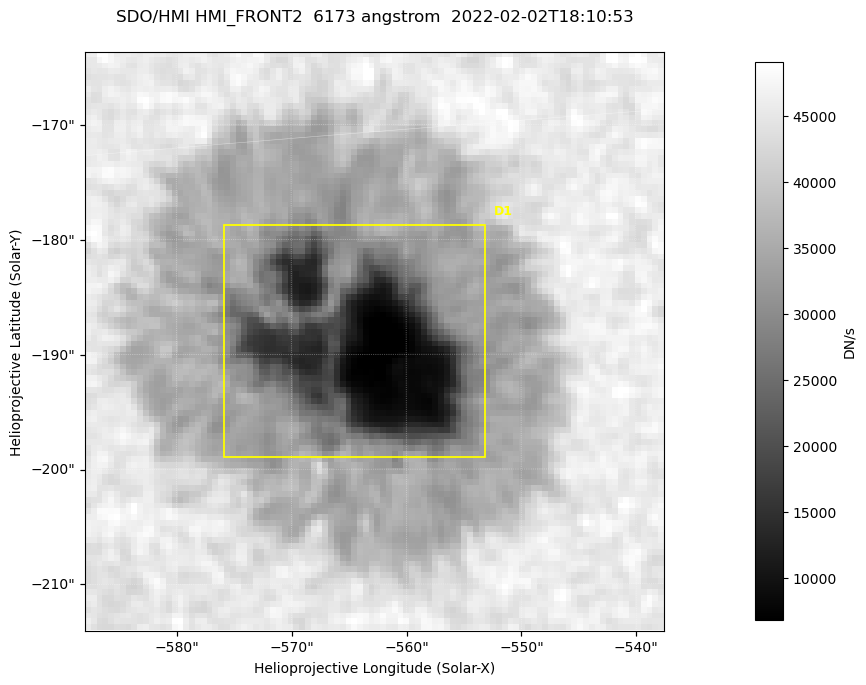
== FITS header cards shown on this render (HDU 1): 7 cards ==
TELESCOP= 'SDO/HMI '           / Telescope
INSTRUME= 'HMI_FRONT2'         / For HMI: HMI_SIDE1, HMI_FRONT2, or HMI_COMBINED
WAVELNTH=                6173. / [angstrom] Wavelength
DATE-OBS= '2022-02-02T18:10:53.200' / [ISO] Observation date {DATE__OBS}
CTYPE1  = 'HPLN-TAN'           / CTYPE1: HPLN
CTYPE2  = 'HPLT-TAN'           / CTYPE2: HPLT
BUNIT   = 'DN/s    '           / Physical Units

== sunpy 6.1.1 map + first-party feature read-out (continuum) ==
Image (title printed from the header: SDO/HMI HMI_FRONT2  6173 angstrom  2022-02-02T18:10:53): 100 x 100 px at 0.504 arcsec/px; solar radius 974 arcsec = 1932 px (partial field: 0.1% of the solar disc is inside the frame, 100% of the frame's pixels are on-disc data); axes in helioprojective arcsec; data unit DN/s (BUNIT, on the colour bar)
Orientation: roll -0.0703 deg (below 1 deg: not rotated)
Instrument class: CONTINUUM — white-light / continuum photospheric image (CONTENT/OBS_TYPE)
Dark features (sunspots / pores): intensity divided by the frame's on-disc median (partial field: no limb-darkening profile); reference = the frame's on-disc median (the 8%-of-disc-diameter window exceeds this field); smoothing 3 px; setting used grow <= 0.7, no closing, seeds <= 0.7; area >= 9 px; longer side >= 3 px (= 1.5 arcsec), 3 px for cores <= 0.7; partial field; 1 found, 1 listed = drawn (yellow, D1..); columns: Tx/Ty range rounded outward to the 2 arcsec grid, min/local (2 s.f., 1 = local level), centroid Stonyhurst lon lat
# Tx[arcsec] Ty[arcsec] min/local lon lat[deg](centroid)
D1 -576..-552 -200..-178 0.13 -37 -16